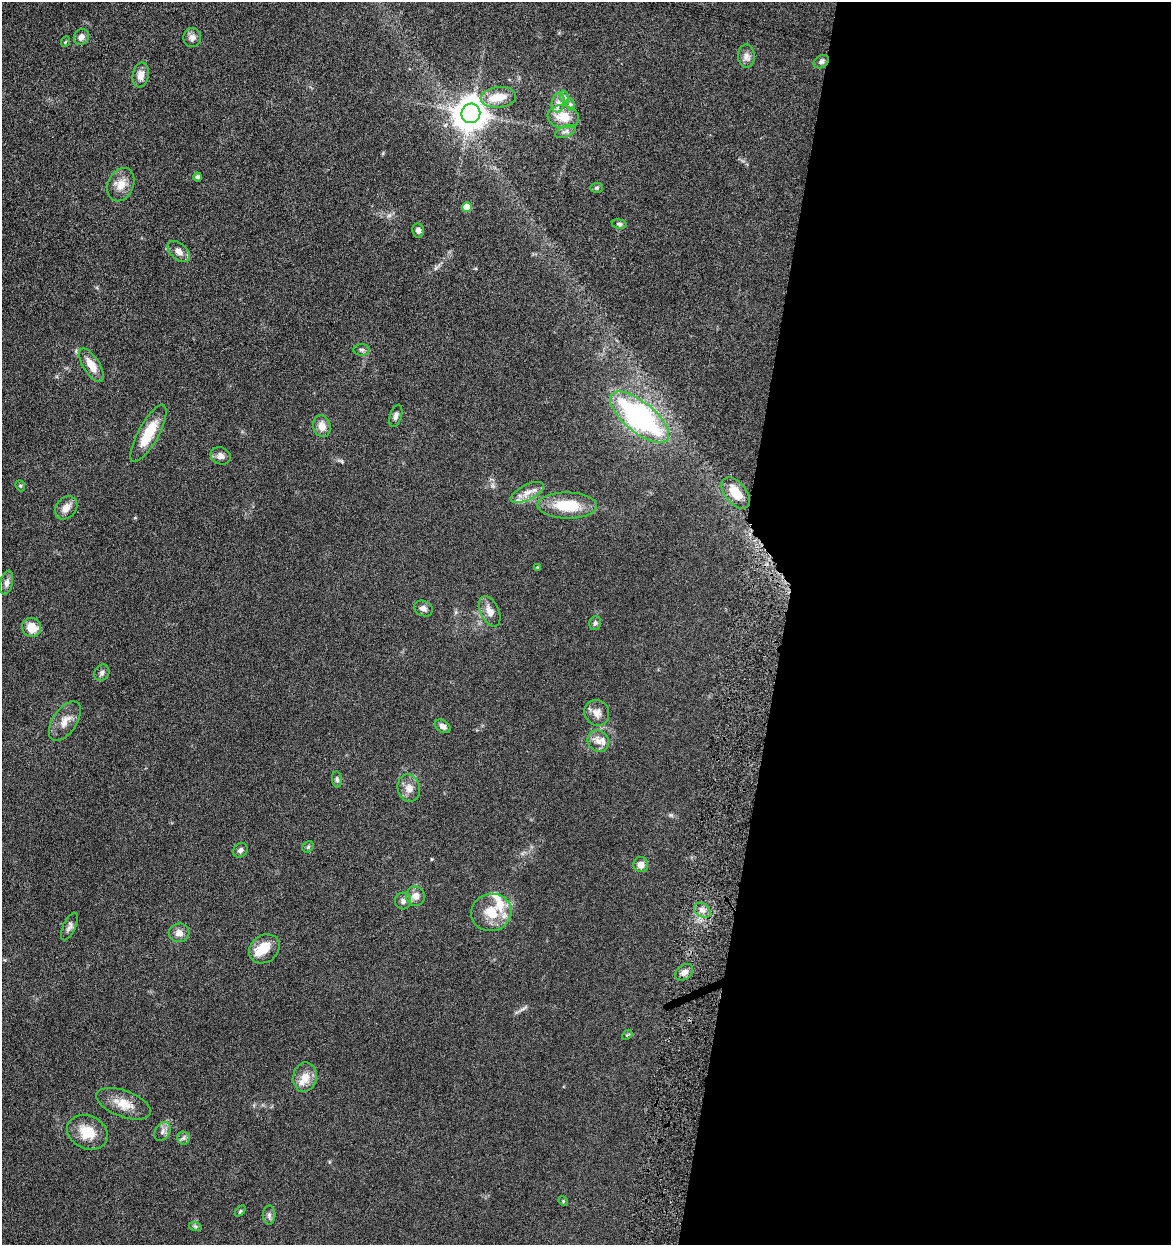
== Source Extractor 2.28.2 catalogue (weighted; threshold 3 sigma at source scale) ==
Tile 12 of 4 x 4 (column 4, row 3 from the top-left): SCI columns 3748-4916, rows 1249-2491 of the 5040 x 4982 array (HDU 1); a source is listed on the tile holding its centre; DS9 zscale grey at full resolution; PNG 1173 x 1247 px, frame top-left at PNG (2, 2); each listed source drawn as its Kron ellipse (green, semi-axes under 4 px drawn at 4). Shown black and unused: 35% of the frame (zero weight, under 4 of 8 exposures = <1% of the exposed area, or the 3 px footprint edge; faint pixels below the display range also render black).
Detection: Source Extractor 2.28.2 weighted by HDU 2 'WHT'; one run over the whole footprint, this tile lists its part. Background 0.042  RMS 0.0046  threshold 0.0189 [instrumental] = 3 sigma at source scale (4.09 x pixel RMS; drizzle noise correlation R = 1.36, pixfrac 0.8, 0.05/0.05 arcsec/px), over >= 5 px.
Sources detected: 73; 1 inside a brighter object's white glare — neither listed nor drawn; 6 inside a brighter listed object's ellipse — not listed separately; the other 66 listed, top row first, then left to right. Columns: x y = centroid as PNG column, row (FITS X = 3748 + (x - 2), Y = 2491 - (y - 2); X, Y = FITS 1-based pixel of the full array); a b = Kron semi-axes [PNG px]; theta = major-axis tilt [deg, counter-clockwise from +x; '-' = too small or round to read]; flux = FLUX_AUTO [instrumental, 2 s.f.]
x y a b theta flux
81 37 8 7 - 2.3
192 37 9 9 - 2.1
65 42 5 3 - 0.37
746 56 11 8 -87 2.2
821 62 8 6 31 1.2
141 75 12 8 80 3.4
498 97 18 10 5 7.9
564 97 7 4 -71 0.97
558 103 9 6 80 2.2
570 104 6 4 -71 0.82
471 113 10 9 - 700
563 117 16 11 -9 8
566 131 11 5 22 1.4
198 177 4 4 - 1
121 185 17 12 66 5.1
597 188 6 5 - 0.75
467 207 5 5 - 6.9
619 224 7 4 -8 0.85
418 230 7 6 - 1.6
179 251 13 8 -42 3
361 350 8 6 -3 0.95
91 365 19 8 -58 5.5
396 416 11 6 73 1.6
640 417 36 15 -39 82
322 426 11 8 -75 3.9
148 433 32 10 61 12
221 456 10 8 -23 2
20 486 6 4 -68 0.56
527 492 18 7 26 3.7
736 493 18 10 -50 8.2
567 505 29 13 -1 15
66 508 13 10 50 3.5
537 567 4 3 - 0.4
6 583 12 6 78 2
423 609 10 7 -26 1.7
490 611 16 9 -66 3.4
595 623 7 5 75 0.94
32 628 10 9 - 7
102 673 8 7 - 1.4
597 713 13 12 - 3.3
65 721 22 12 56 4.8
443 726 8 5 -33 1.7
598 741 11 10 - 2.9
337 779 8 5 -82 0.79
409 788 14 11 -76 3.4
308 847 6 5 - 0.62
240 850 8 6 46 1.2
641 865 7 7 - 2.9
415 896 9 9 - 3.4
403 901 8 8 - 1.6
702 910 9 6 -34 2.1
491 912 20 18 15 11
69 926 15 6 65 1.6
179 933 10 9 - 2.8
264 949 16 13 38 7.9
684 972 10 7 39 2.1
627 1035 6 4 42 0.55
305 1077 15 12 80 5.4
124 1104 29 13 -20 7.4
162 1131 10 7 60 1.8
87 1132 21 16 -26 10
183 1138 6 6 - 1.1
563 1201 5 4 - 0.43
240 1211 6 4 46 0.55
269 1215 10 6 90 1.3
195 1226 6 4 -18 0.61